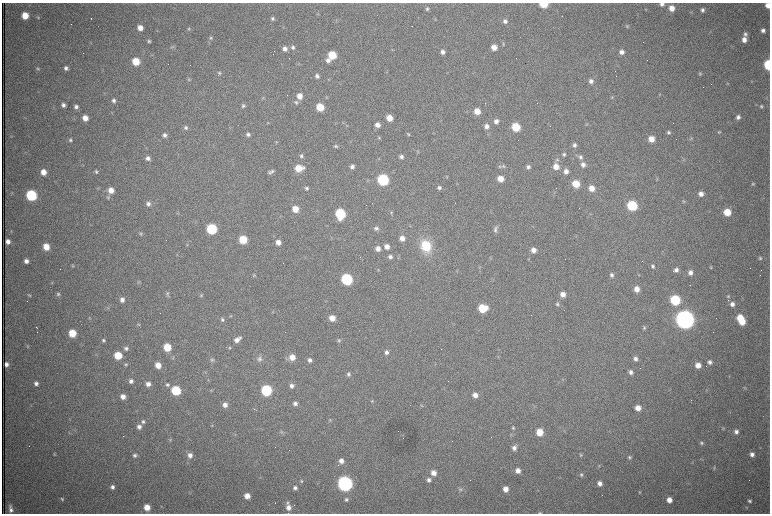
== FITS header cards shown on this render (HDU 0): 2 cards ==
NAXIS1  =                 1536 /fastest changing axis
NAXIS2  =                 1023 /next to fastest changing axis

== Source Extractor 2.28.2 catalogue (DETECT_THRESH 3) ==
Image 1536 x 1023 px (HDU 0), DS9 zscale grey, zoomed out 1/2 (1 PNG px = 2 x 2 image px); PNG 772 x 516 px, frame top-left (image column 1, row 1022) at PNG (2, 3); no overlay
Background 1080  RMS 17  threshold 50.1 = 3 sigma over >= 5 px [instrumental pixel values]
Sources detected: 335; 66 cannot appear on this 1/2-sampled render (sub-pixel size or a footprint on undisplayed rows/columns) and are not listed; the other 269 listed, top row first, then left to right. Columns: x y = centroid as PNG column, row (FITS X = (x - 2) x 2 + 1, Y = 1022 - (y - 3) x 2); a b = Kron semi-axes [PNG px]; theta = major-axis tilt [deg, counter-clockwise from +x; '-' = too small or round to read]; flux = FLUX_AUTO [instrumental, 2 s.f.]
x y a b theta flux
543 4 5 4 - 1.3e+05
662 4 5 4 - 1.1e+04
768 5 5 4 - 2.5e+04
671 8 5 5 - 3.2e+04
427 9 5 5 - 7.1e+03
646 10 4 3 - 2.5e+03
702 10 5 4 - 9.4e+03
318 14 4 2 - 2.3e+03
25 15 5 5 - 6.5e+04
38 17 4 4 - 4.5e+03
91 18 3 1 - 4.3e+03
272 19 4 4 - 6.8e+03
435 19 4 2 - 2.5e+03
336 21 4 2 - 2.4e+03
505 21 6 5 - 1.2e+04
627 26 5 4 - 4.2e+03
140 28 5 5 - 3.1e+04
189 29 5 4 - 4.8e+03
763 30 5 5 - 1.2e+04
745 34 5 5 - 9.9e+03
211 38 5 4 - 5.5e+03
744 40 6 5 - 2.3e+04
149 41 4 3 - 5.6e+03
503 44 4 4 - 3.9e+03
171 47 6 3 43 4.4e+03
293 47 5 5 - 8.7e+03
494 47 5 5 - 2.9e+04
285 49 5 5 - 1.8e+04
442 52 5 4 - 1.3e+04
622 52 5 5 - 1.7e+04
332 55 5 5 - 1.2e+05
328 60 6 5 - 1.5e+04
136 61 5 5 - 8.8e+04
190 65 2 1 - 9.9e+04
768 65 6 4 -87 2.2e+05
66 68 5 5 - 1.1e+04
37 69 5 4 - 5.1e+03
219 73 5 4 - 6.0e+03
700 73 4 4 - 4.6e+03
317 76 5 4 - 9.7e+03
329 79 5 3 - 3.3e+03
189 80 5 4 - 4.5e+03
591 81 5 5 - 1.4e+04
728 83 4 3 - 2.4e+03
660 94 4 2 - 2.2e+03
300 96 6 5 - 3.2e+04
326 97 5 3 - 3.2e+03
612 97 4 4 - 3.3e+03
263 98 4 4 - 3.5e+03
114 100 5 5 - 1.0e+04
296 102 6 5 - 6.7e+03
63 105 5 5 - 1.3e+04
243 105 5 5 - 7.3e+03
761 106 5 4 - 5.7e+03
76 107 5 4 - 1.2e+04
320 107 5 5 - 9.3e+04
477 111 5 5 - 4.2e+04
738 117 4 4 - 1.2e+04
85 118 5 5 - 3.1e+04
389 118 5 5 - 4.4e+04
496 121 5 5 - 1.7e+04
268 123 4 3 - 2.7e+03
343 123 4 2 - 3.2e+03
587 124 5 3 - 3.8e+03
377 125 5 5 - 2.3e+04
487 126 6 5 - 1.6e+04
516 127 5 5 - 1.3e+05
186 128 5 5 - 8.3e+03
668 132 5 5 - 7.6e+03
719 132 5 4 - 3.6e+03
248 134 5 4 - 1.0e+04
408 134 5 4 - 4.3e+03
165 135 5 5 - 1.2e+04
379 138 5 4 - 4.3e+03
691 138 4 3 - 3.1e+03
651 139 5 5 - 4.4e+04
70 140 5 5 - 7.0e+03
575 145 5 5 - 9.5e+03
336 146 5 4 - 6.2e+03
418 152 5 3 - 3.0e+03
564 154 5 4 - 7.1e+03
301 156 5 5 - 8.1e+03
401 157 5 5 - 1.1e+04
580 157 7 6 - 1.0e+04
148 158 4 4 - 1.1e+04
379 159 3 3 - 3.0e+03
557 160 5 4 - 5.9e+03
583 165 6 6 - 1.5e+04
500 166 5 4 - 5.5e+03
504 166 6 4 -24 6.3e+03
556 166 6 5 - 3.2e+04
352 167 5 5 - 1.4e+04
528 167 5 5 - 9.5e+03
299 168 7 5 4 7.2e+04
272 171 6 5 - 7.2e+03
566 171 5 5 - 1.9e+04
43 172 5 5 - 3.6e+04
96 172 5 4 - 6.7e+03
270 172 6 5 - 6.9e+03
447 177 3 3 - 2.2e+03
657 178 4 4 - 3.1e+03
501 179 5 5 - 4.2e+04
383 180 6 6 - 4.8e+05
576 184 6 5 - 8.3e+04
753 184 5 4 - 4.8e+03
98 188 4 3 - 3.2e+03
307 188 5 5 - 7.0e+03
439 188 5 5 - 9.6e+03
591 188 5 5 - 3.5e+04
111 190 6 5 - 3.5e+04
701 194 6 5 - 2.1e+04
31 195 6 6 - 3.7e+05
108 197 5 4 - 5.5e+03
684 201 5 4 - 4.2e+03
148 204 6 5 - 1.3e+04
632 205 6 6 - 2.6e+05
295 209 5 5 - 4.7e+04
391 212 4 3 - 3.4e+03
727 212 5 5 - 8.2e+04
178 213 4 3 - 2.9e+03
340 214 6 6 - 2.7e+05
496 227 5 5 - 5.5e+03
376 228 5 5 - 9.6e+03
212 229 6 6 - 2.9e+05
495 230 6 5 - 7.1e+03
11 231 4 3 - 2.6e+03
141 234 5 4 - 5.1e+03
402 238 5 5 - 2.5e+04
243 240 5 5 - 1.1e+05
8 241 4 4 - 1.7e+04
278 242 5 5 - 2.4e+04
426 246 14 11 -66 1.1e+05
46 247 6 5 - 5.1e+04
387 247 6 6 - 2.3e+04
378 248 5 5 - 2.0e+04
533 250 5 5 - 2.4e+04
177 254 3 2 - 1.9e+03
390 257 5 5 - 1.1e+04
760 258 6 5 - 7.1e+03
26 261 5 5 - 1.7e+04
73 266 5 4 - 4.8e+03
653 266 5 4 - 7.5e+03
479 267 4 4 - 3.4e+03
711 267 4 4 - 3.9e+03
378 270 3 3 - 2.1e+03
676 270 5 5 - 1.4e+04
690 273 5 5 - 1.6e+04
254 275 5 4 - 4.2e+03
612 275 5 5 - 9.5e+03
639 275 4 2 - 2.4e+03
347 279 6 6 - 4.3e+05
138 282 6 4 -46 5.5e+03
52 283 4 4 - 3.6e+03
636 289 6 5 - 3.0e+04
167 293 6 5 - 6.3e+03
58 294 5 5 - 6.1e+03
563 294 6 5 - 2.6e+04
29 295 5 4 - 5.0e+03
201 295 5 4 - 5.2e+03
728 296 5 4 - 5.4e+03
122 300 5 5 - 1.8e+04
675 300 6 6 - 2.7e+05
728 300 2 2 - 2.3e+03
557 304 5 5 - 6.1e+03
732 304 5 5 - 1.7e+04
108 308 4 3 - 3.0e+03
483 308 7 6 - 1.2e+05
273 311 3 3 - 2.7e+03
231 316 4 3 - 2.4e+03
90 318 4 3 - 2.9e+03
332 318 5 5 - 3.8e+04
740 318 6 5 - 7.1e+04
685 319 7 7 - 4.1e+06
222 320 5 4 - 7.6e+03
742 322 5 5 - 5.4e+04
138 324 5 4 - 4.4e+03
36 327 2 1 - 1.9e+03
644 328 5 5 - 5.1e+03
72 333 5 5 - 8.3e+04
237 339 9 5 38 2.2e+04
103 340 4 4 - 5.6e+03
339 340 5 5 - 6.0e+03
27 346 5 3 - 3.2e+03
167 347 5 5 - 9.3e+04
126 348 5 4 - 8.6e+03
230 348 4 4 - 3.9e+03
386 352 5 5 - 1.2e+04
118 355 5 5 - 9.3e+04
292 357 6 6 - 3.8e+04
498 357 3 2 - 2.0e+03
173 358 4 3 - 3.5e+03
259 359 8 7 - 1.3e+04
635 359 5 5 - 1.3e+04
212 360 7 5 -54 7.9e+03
310 360 5 5 - 1.1e+04
710 362 5 5 - 1.2e+04
6 364 4 3 - 1.3e+04
126 364 5 4 - 4.8e+03
158 365 5 5 - 3.9e+04
698 365 5 5 - 3.0e+04
631 372 5 4 - 1.2e+04
348 374 5 4 - 7.4e+03
563 379 3 2 - 1.7e+03
131 381 5 5 - 1.3e+04
36 383 4 4 - 1.1e+04
148 384 5 5 - 1.9e+04
167 385 6 6 - 9.7e+03
292 386 5 5 - 1.4e+04
744 388 4 4 - 3.5e+03
176 390 6 5 - 2.0e+05
211 390 4 4 - 3.6e+03
266 390 6 6 - 3.6e+05
475 395 5 5 - 2.2e+04
123 397 6 5 - 2.6e+04
372 401 5 3 - 4.0e+03
295 403 5 4 - 1.3e+04
225 405 5 5 - 1.9e+04
421 405 5 3 - 3.6e+03
638 408 5 5 - 3.0e+04
254 409 4 1 - 2.5e+03
330 420 5 3 - 3.2e+03
143 421 6 6 - 1.1e+04
212 425 3 3 - 2.5e+03
139 427 6 6 - 1.5e+04
513 428 5 4 - 5.1e+03
723 429 4 4 - 3.6e+03
564 431 3 2 - 2.0e+03
69 432 3 2 - 2.2e+03
282 432 6 5 - 6.3e+03
539 432 5 5 - 6.8e+04
736 432 5 5 - 1.3e+04
170 440 4 4 - 3.8e+03
701 443 5 4 - 6.7e+03
514 448 6 5 - 1.5e+04
54 454 4 4 - 3.3e+03
752 454 5 5 - 1.5e+04
135 455 5 5 - 8.6e+03
190 455 6 6 - 1.9e+04
581 455 5 4 - 4.2e+03
629 457 5 4 - 6.6e+03
341 461 6 5 - 2.1e+04
693 462 3 2 - 2.1e+03
599 466 4 3 - 3.2e+03
714 468 5 3 - 3.6e+03
518 471 6 5 - 2.3e+04
433 473 6 6 - 2.4e+04
581 475 5 5 - 6.1e+03
429 480 6 5 - 1.3e+04
301 481 5 4 - 4.7e+03
599 483 5 5 - 1.8e+04
345 484 6 6 - 1.5e+06
112 487 5 5 - 1.3e+04
295 488 4 4 - 1.2e+04
460 489 7 6 - 9.0e+03
505 489 5 5 - 2.8e+04
640 492 4 4 - 4.1e+03
247 496 5 5 - 2.9e+04
62 499 5 4 - 4.8e+03
346 499 5 5 - 8.6e+03
669 500 5 5 - 2.7e+04
749 501 5 5 - 8.0e+03
275 502 3 1 - 3.1e+03
287 503 5 4 - 5.5e+03
10 506 6 4 -39 6.3e+03
147 507 6 5 - 4.8e+04
746 507 4 4 - 3.4e+03
288 508 6 5 - 2.2e+04
11 510 7 6 - 1.3e+04
540 513 5 3 - 3.8e+03
At the frame edge (FLAGS 8, measured only in part): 5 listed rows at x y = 543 4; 662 4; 768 5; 768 65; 540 513
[66 sub-pixel or undisplayed-footprint detections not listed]